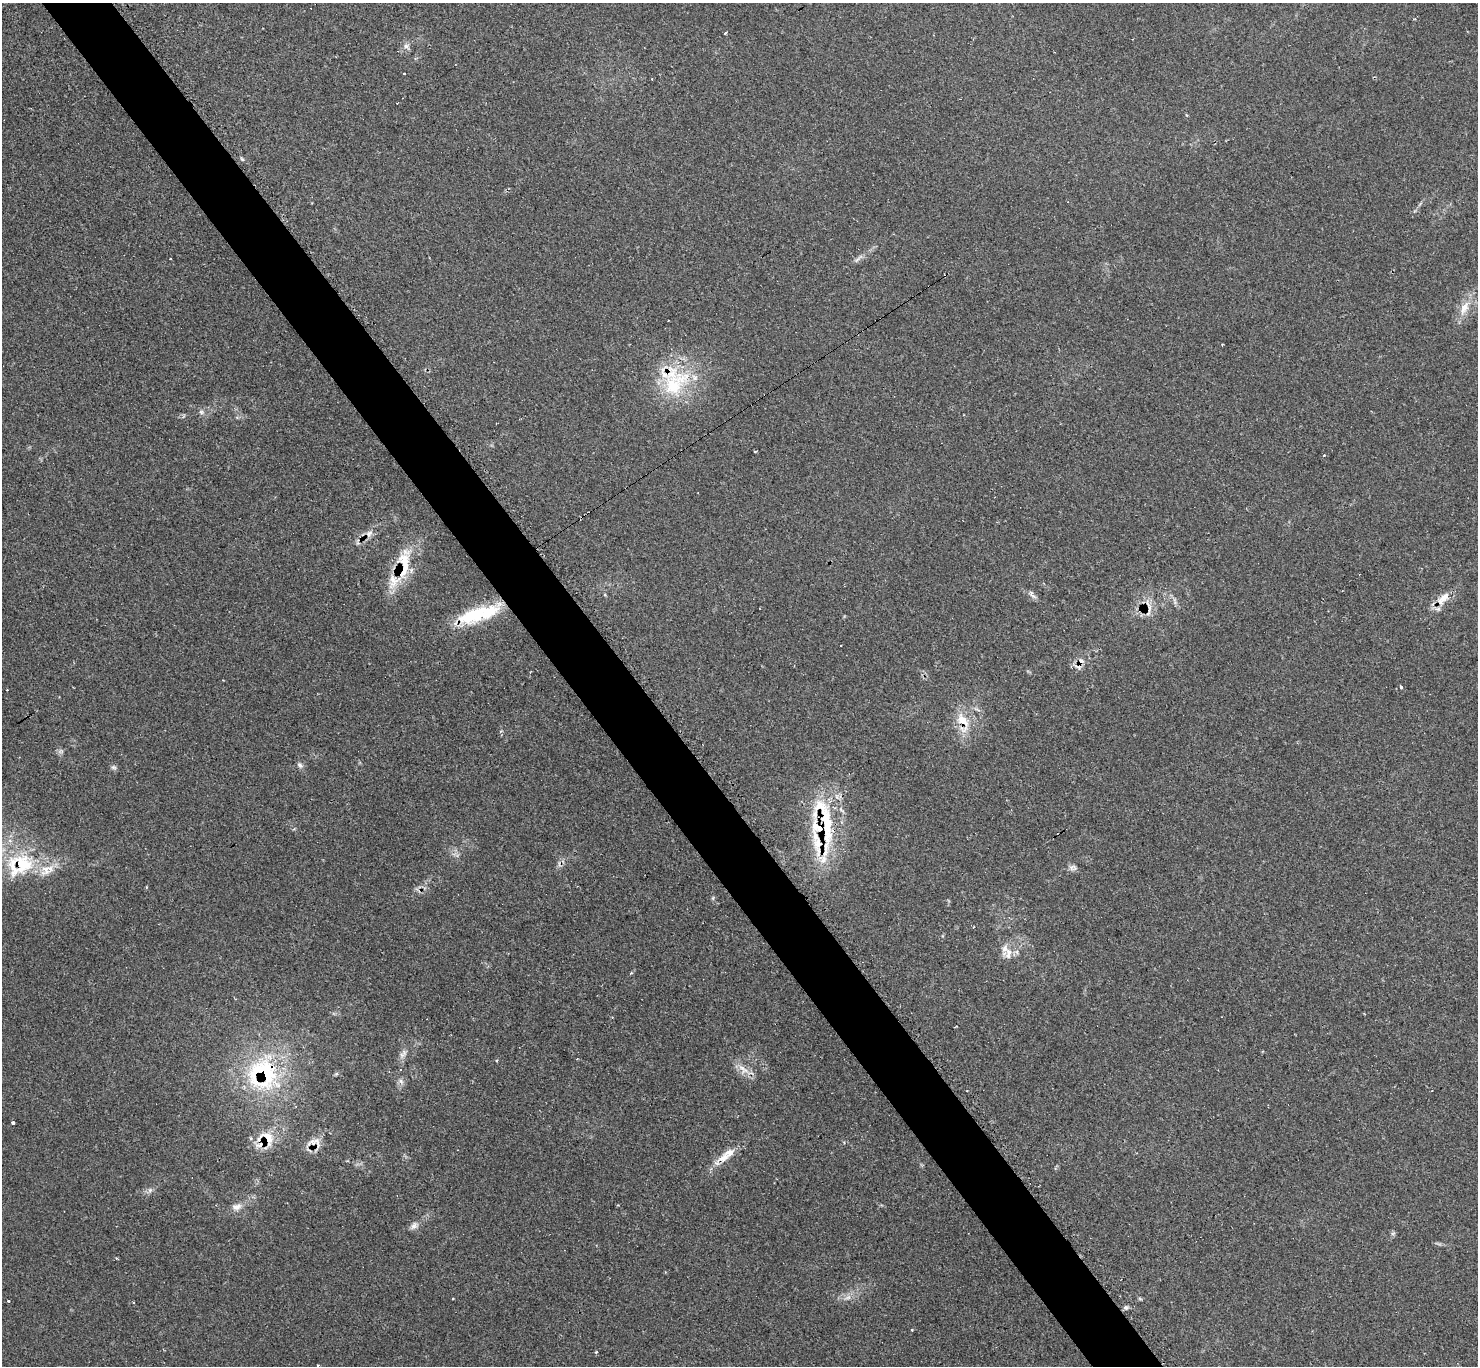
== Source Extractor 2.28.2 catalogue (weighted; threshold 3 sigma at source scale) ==
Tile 11 of 4 x 4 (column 3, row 3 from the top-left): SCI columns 2955-4430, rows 1516-2879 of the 5917 x 5907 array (HDU 1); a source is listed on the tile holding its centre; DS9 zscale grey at full resolution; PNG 1480 x 1368 px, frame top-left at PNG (2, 3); no overlay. Shown black and unused: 5% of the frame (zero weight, under 2 of 3 exposures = <1% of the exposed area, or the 3 px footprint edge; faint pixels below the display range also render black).
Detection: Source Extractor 2.28.2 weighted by HDU 2 'WHT'; one run over the whole footprint, this tile lists its part. Background 0.0673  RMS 0.0062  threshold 0.0279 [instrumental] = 3 sigma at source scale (4.5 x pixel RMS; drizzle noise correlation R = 1.50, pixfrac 1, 0.05/0.05 arcsec/px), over >= 5 px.
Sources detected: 60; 1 too faint to see at this stretch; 3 cosmic-ray / hot-pixel residue — not listed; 11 inside a brighter listed object's ellipse — not listed separately; the other 45 listed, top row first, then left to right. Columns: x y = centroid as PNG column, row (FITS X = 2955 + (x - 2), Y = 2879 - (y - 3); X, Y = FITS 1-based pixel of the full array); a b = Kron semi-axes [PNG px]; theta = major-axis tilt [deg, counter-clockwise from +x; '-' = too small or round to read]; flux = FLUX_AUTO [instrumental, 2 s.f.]
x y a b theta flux
725 33 3 3 - 1.3
406 46 10 7 -25 2.2
170 259 3 2 - 0.7
858 259 15 3 43 1.8
1464 308 22 10 62 8.5
1222 344 2 2 - 0.43
674 385 51 32 51 47
201 412 6 6 - 1.3
755 451 4 3 - 0.47
1324 455 3 2 - 1.2
369 534 10 8 46 3.2
404 564 45 15 83 23
1032 595 14 5 -55 2
1443 598 25 11 46 8.2
1149 607 26 6 -78 5.1
478 614 50 15 15 37
1081 661 9 8 - 3.6
1401 687 4 3 - 2.2
963 720 22 12 -49 12
300 765 9 6 -50 1.9
113 767 8 5 -7 1.3
826 825 85 15 -87 44
22 864 27 26 - 36
1072 868 12 7 -5 2.4
146 887 3 3 - 0.5
713 898 6 4 89 0.81
974 927 4 2 - 0.47
1008 954 18 9 83 5.6
631 973 3 3 - 1.6
403 1054 15 5 41 2.6
577 1059 3 3 - 0.43
401 1069 3 2 - 0.71
743 1069 22 8 -42 6.3
259 1071 56 36 74 67
401 1081 8 5 -46 1.6
13 1123 4 3 - 1.5
267 1138 28 19 -22 15
317 1143 21 7 -78 5.2
723 1158 18 10 23 7.6
237 1207 14 9 10 4.1
414 1226 11 7 60 2.7
8 1301 3 2 - 0.61
133 1302 3 3 - 0.71
1126 1307 7 6 - 1.4
596 1352 4 3 - 0.67
Overlapping masked pixels (flux is a lower limit): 13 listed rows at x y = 674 385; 404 564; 1443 598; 1149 607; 478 614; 1081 661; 963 720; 826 825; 22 864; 259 1071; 267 1138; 317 1143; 723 1158
Isophote crosses this tile's border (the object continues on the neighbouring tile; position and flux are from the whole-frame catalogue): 1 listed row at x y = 22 864
Unlisted compact peaks at least as high as the median listed source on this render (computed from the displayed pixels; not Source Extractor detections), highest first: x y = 242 159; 150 1190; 912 1330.